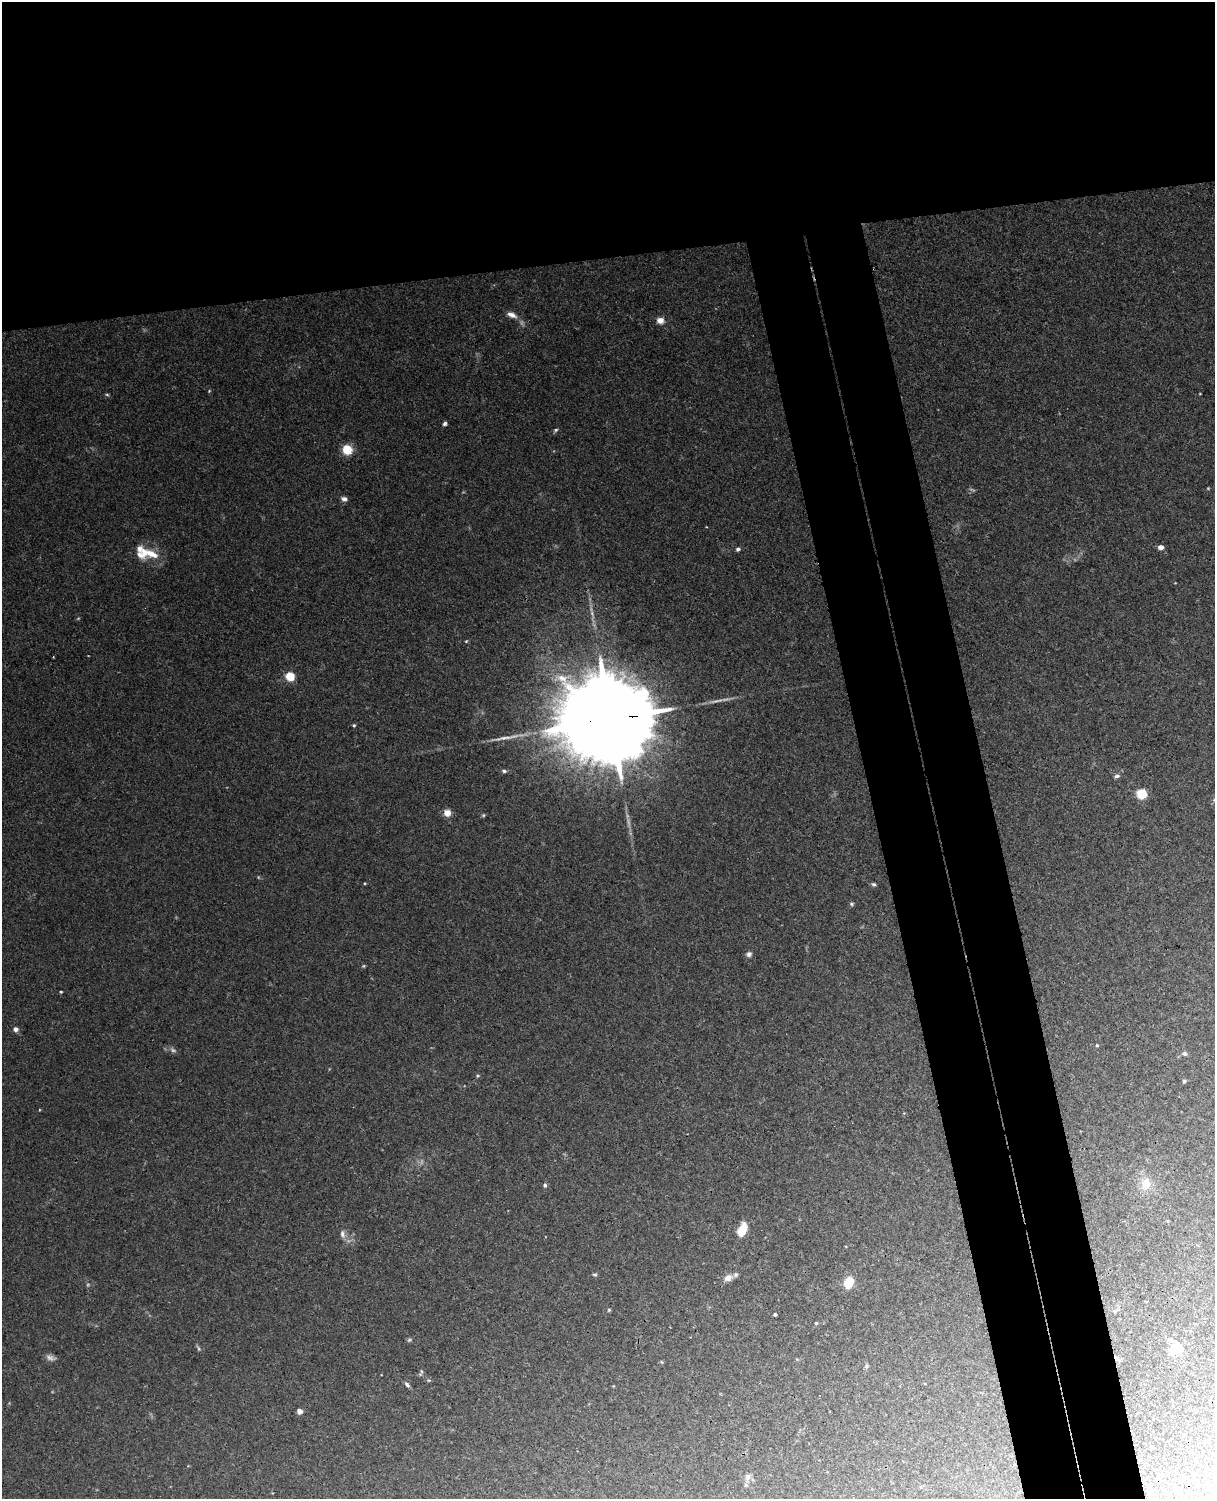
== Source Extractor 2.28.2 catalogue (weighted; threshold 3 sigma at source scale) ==
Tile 2 of 4 x 3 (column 2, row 1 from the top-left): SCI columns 1270-2482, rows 3149-4645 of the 4967 x 4909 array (HDU 1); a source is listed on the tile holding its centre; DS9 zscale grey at full resolution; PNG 1217 x 1501 px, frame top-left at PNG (2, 2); no overlay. Shown black and unused: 25% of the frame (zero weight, under 3 of 4 exposures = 6% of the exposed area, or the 3 px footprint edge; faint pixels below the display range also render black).
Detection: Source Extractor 2.28.2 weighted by HDU 2 'WHT'; one run over the whole footprint, this tile lists its part. Background 0.0256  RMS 0.0031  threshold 0.0138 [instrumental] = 3 sigma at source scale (4.5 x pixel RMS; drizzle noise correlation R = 1.50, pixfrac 1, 0.05/0.05 arcsec/px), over >= 5 px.
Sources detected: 56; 5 too faint to see at this stretch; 1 long thin detection or spike segment (spike, bleed or trail) — not listed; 2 inside a brighter listed object's ellipse — not listed separately; the other 48 listed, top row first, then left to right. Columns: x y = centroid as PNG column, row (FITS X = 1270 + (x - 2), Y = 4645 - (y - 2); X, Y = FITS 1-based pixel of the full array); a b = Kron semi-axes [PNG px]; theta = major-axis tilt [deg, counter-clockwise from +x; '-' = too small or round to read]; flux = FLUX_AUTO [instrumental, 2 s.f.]
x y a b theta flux
512 315 14 7 -22 1.9
660 320 9 8 - 1.8
107 395 5 3 - 0.34
445 424 5 4 - 0.67
556 430 7 4 28 0.51
347 450 8 8 - 6.7
344 499 8 6 -16 0.99
1161 547 5 5 - 1.7
738 549 5 4 - 0.68
143 553 19 14 38 5.1
466 641 4 4 - 0.27
290 676 7 7 - 5.8
610 719 33 19 5 10000
354 725 4 4 - 0.43
504 771 6 4 -10 0.6
1117 776 7 4 14 0.69
1142 794 7 7 - 9
447 813 8 7 - 2.4
483 815 5 3 - 0.32
873 884 6 4 -15 0.51
851 904 6 4 -1 0.46
749 954 7 7 - 0.97
364 966 5 3 - 0.31
61 992 3 3 - 0.34
15 1029 6 5 - 1.2
1097 1045 4 3 - 0.35
1185 1053 5 5 - 0.77
478 1075 5 3 - 0.33
1184 1081 5 4 - 0.38
1146 1184 15 12 90 4.2
545 1185 6 5 - 0.53
742 1230 14 7 67 5.5
342 1234 11 6 -79 1.3
595 1275 5 4 - 0.49
728 1278 12 9 24 2
848 1282 9 6 60 9.3
609 1310 5 4 - 0.34
1115 1311 5 4 - 0.39
775 1314 3 3 - 0.49
816 1323 4 4 - 0.32
409 1340 7 4 44 0.46
1178 1349 14 11 17 6.8
1117 1358 8 4 -33 0.69
662 1362 5 3 - 0.26
866 1366 6 5 - 0.49
407 1385 9 4 -44 0.72
300 1411 5 4 - 1.8
748 1477 9 8 - 1.2
Overlapping masked pixels (flux is a lower limit): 2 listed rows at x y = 610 719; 1117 1358